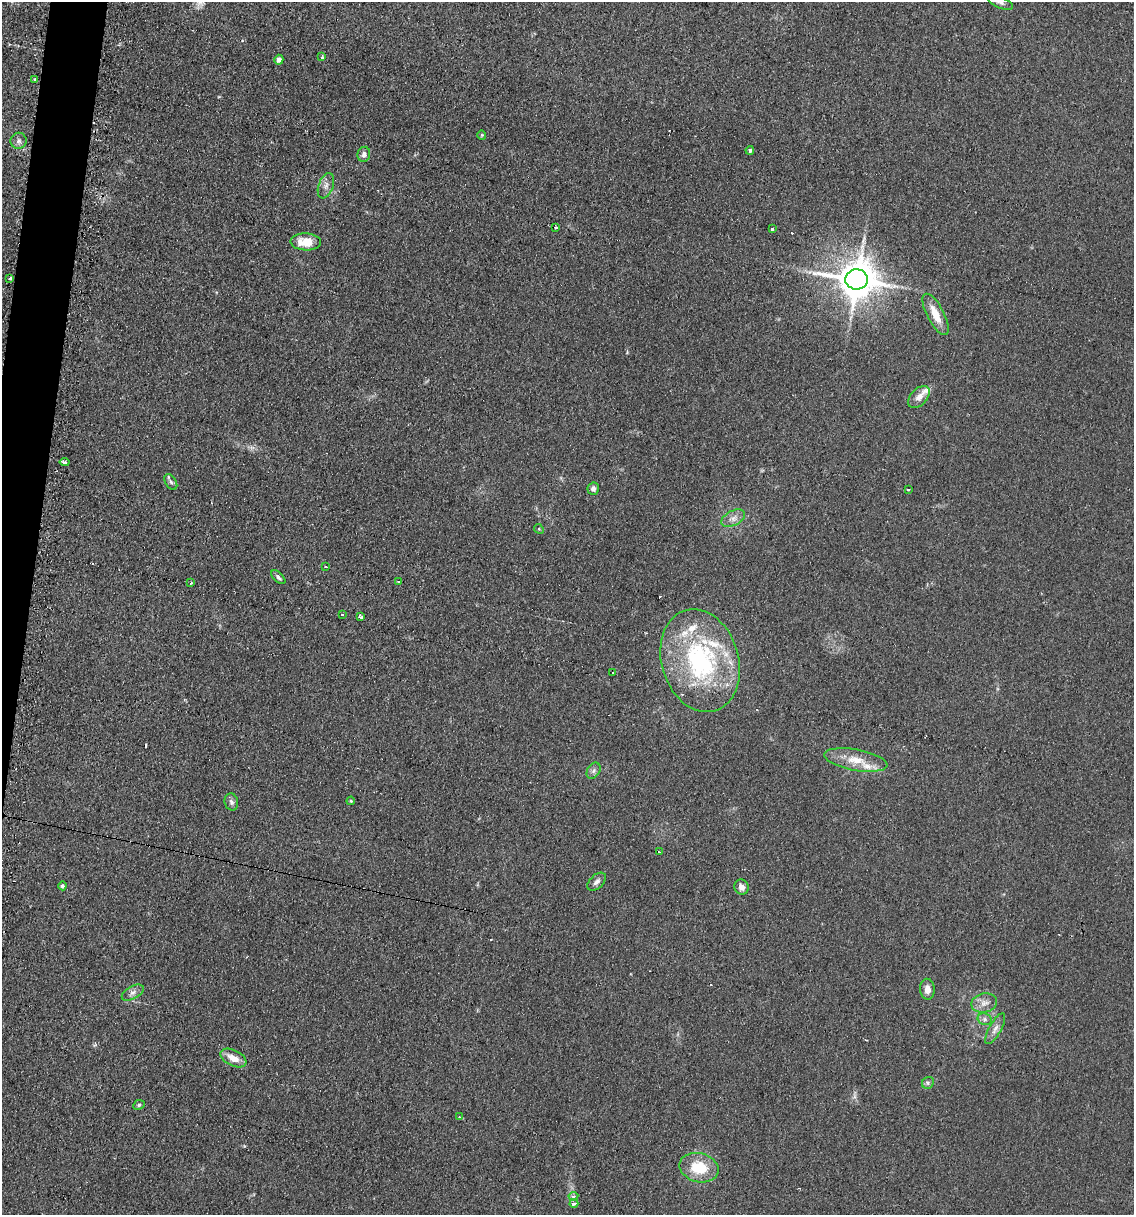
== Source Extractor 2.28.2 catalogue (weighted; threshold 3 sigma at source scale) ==
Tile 11 of 4 x 4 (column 3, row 3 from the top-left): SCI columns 2388-3519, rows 1215-2427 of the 4903 x 4854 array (HDU 1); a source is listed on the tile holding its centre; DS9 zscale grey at full resolution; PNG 1136 x 1217 px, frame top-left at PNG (2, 2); each listed source drawn as its Kron ellipse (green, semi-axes under 4 px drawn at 4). Shown black and unused: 3% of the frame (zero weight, under 2 of 3 exposures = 2% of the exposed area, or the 3 px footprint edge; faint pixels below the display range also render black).
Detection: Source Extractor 2.28.2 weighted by HDU 2 'WHT'; one run over the whole footprint, this tile lists its part. Background 0.101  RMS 0.012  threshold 0.0519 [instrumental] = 3 sigma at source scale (4.5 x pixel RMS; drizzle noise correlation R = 1.50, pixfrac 1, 0.05/0.05 arcsec/px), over >= 5 px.
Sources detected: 64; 9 cosmic-ray / hot-pixel residue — neither listed nor drawn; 5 inside a brighter listed object's ellipse — not listed separately; the other 50 listed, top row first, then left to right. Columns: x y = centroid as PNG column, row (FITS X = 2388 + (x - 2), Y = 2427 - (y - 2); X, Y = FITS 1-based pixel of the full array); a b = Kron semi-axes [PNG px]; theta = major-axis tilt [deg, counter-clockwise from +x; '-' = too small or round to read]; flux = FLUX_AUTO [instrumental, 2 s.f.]
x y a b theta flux
1000 2 13 6 -24 3.9
322 57 3 3 - 3.1
279 60 5 4 - 5.9
34 79 3 3 - 2
482 135 4 4 - 1.3
19 141 8 8 - 4.5
750 150 4 4 - 2.3
364 154 7 6 - 4.4
326 186 13 7 70 6.4
556 227 3 3 - 2.7
772 229 4 3 - 7.6
306 242 15 8 -2 22
10 279 3 3 - 4.1
857 279 11 10 - 3400
936 314 23 8 -62 20
919 397 13 8 46 8.5
65 462 5 3 - 2.6
171 482 9 5 -59 3.1
593 489 6 6 - 4.3
908 489 3 3 - 2.1
733 518 13 7 27 7.1
539 529 5 4 - 1.2
326 567 3 2 - 2.3
278 577 9 4 -44 3
398 581 3 3 - 4.1
191 583 3 2 - 2.2
342 615 3 2 - 2
360 617 4 3 - 3.8
700 660 52 38 -73 180
613 672 3 2 - 0.97
856 760 32 10 -10 23
594 771 9 6 57 3.7
351 801 4 4 - 1.2
231 802 8 6 -74 3.7
659 852 3 2 - 1.4
597 882 11 6 44 4.9
62 886 4 4 - 2.7
741 887 8 7 - 7
927 989 10 7 -87 8.4
133 993 12 6 28 5.3
984 1003 13 9 13 8.6
985 1019 7 5 -22 3.4
995 1029 17 6 61 6.9
233 1058 14 8 -25 13
928 1083 6 5 - 2.6
139 1105 6 4 24 2
460 1117 3 3 - 1.2
699 1168 20 14 -14 36
573 1196 5 4 - 3.6
574 1203 4 3 - 10
Isophote crosses this tile's border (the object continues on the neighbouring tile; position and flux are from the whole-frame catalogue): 1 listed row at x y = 1000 2